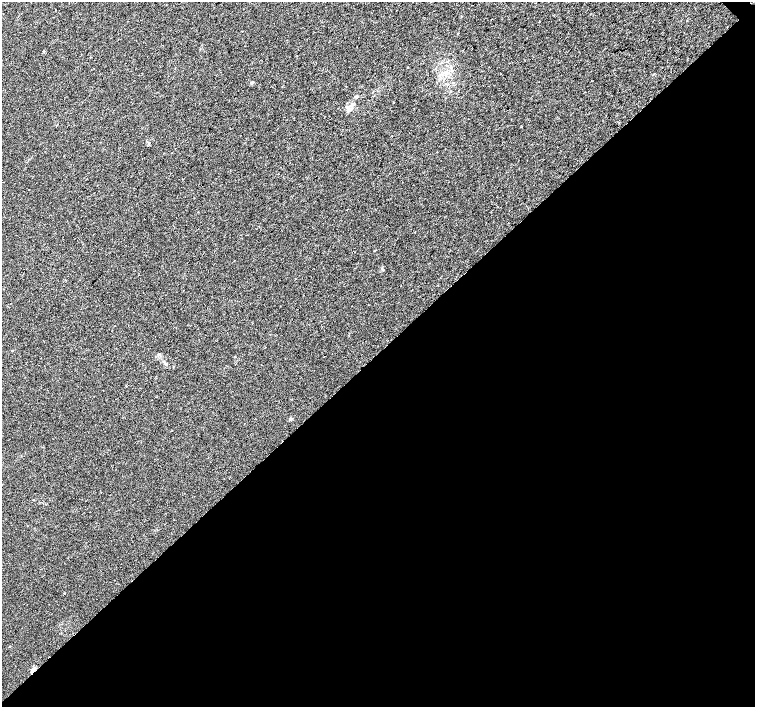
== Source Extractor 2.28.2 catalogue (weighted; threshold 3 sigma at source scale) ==
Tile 15 of 4 x 4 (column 3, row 4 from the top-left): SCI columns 3018-4523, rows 224-1632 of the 6029 x 6018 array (HDU 1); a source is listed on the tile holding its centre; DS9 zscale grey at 2 x 2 block average (1 PNG px = mean of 2 x 2 image px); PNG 757 x 709 px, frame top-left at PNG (2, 2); no overlay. Shown black and unused: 50% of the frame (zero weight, under 2 of 3 exposures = <1% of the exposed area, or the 3 px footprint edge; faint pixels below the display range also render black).
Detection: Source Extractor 2.28.2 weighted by HDU 2 'WHT'; one run over the whole footprint, this tile lists its part. Background 0.0207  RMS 0.0052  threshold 0.0236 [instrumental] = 3 sigma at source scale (4.5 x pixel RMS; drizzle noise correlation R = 1.50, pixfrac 1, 0.0396/0.0396 arcsec/px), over >= 5 px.
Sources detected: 12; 1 inside a brighter listed object's ellipse — not listed separately; the other 11 listed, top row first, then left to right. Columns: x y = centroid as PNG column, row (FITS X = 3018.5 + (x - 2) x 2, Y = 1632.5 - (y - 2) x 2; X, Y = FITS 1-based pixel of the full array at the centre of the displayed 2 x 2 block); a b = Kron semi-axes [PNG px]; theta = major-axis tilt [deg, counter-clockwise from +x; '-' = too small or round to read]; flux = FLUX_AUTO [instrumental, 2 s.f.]
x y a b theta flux
445 73 4 4 - 2.8
252 82 3 3 - 1.1
357 96 4 3 - 1.4
349 109 6 5 - 3.8
29 190 2 2 - 1.1
382 269 4 2 - 1.1
158 354 3 2 - 1.1
166 364 4 3 - 1.5
291 419 3 2 - 3.7
64 593 2 2 - 0.66
33 670 7 3 54 3.8
Overlapping masked pixels (flux is a lower limit): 1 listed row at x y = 33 670
Diffuse or blended objects may show on this block-average render without a row.